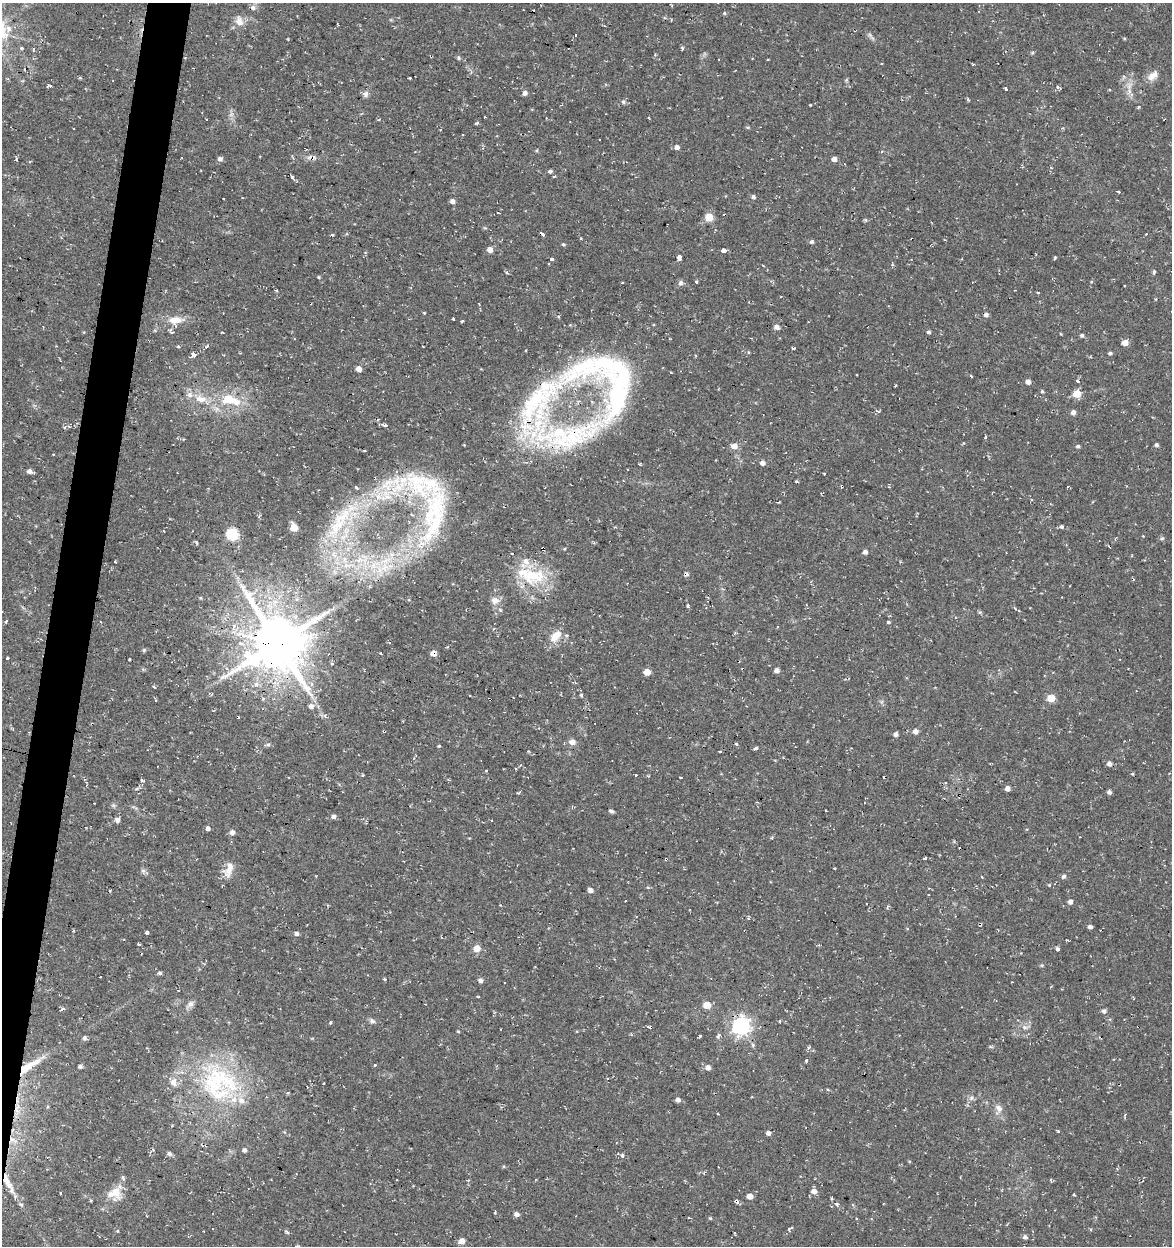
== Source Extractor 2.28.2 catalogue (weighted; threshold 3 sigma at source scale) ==
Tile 7 of 4 x 4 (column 3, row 2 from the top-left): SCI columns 2623-3792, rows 2491-3734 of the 5185 x 4991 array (HDU 1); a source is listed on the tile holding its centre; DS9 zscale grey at full resolution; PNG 1174 x 1248 px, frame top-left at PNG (2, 3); no overlay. Shown black and unused: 3% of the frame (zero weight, under 2 of 3 exposures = <1% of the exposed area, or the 3 px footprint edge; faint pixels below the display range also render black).
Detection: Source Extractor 2.28.2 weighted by HDU 2 'WHT'; one run over the whole footprint, this tile lists its part. Background 0.0282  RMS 0.0038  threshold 0.0172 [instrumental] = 3 sigma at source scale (4.5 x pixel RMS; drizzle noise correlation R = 1.50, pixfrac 1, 0.0396/0.0396 arcsec/px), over >= 5 px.
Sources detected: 277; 1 too faint to see at this stretch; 1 inside a brighter object's white glare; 29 cosmic-ray / hot-pixel residue — not listed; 15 inside a brighter listed object's ellipse — not listed separately; the other 231 listed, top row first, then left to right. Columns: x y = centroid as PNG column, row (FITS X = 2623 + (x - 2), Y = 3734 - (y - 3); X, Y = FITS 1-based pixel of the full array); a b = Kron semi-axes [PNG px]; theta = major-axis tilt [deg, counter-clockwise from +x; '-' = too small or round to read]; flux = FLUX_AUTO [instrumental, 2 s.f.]
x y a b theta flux
253 7 6 5 - 1.4
724 13 5 4 - 0.49
239 21 14 10 -70 3.1
9 28 10 7 -84 2.3
575 35 3 3 - 1.8
22 48 3 3 - 0.83
682 48 6 3 -72 0.45
34 49 3 3 - 0.65
458 58 7 3 -81 0.49
1153 76 16 9 42 3
80 78 4 3 - 0.42
410 78 3 3 - 0.67
49 86 5 3 - 0.7
1057 87 6 4 -88 0.61
1006 89 3 3 - 1.4
1129 91 9 4 -82 1.6
525 93 6 6 - 1.2
365 94 8 7 - 1.3
968 99 4 3 - 0.53
623 102 6 5 - 0.75
1138 107 6 2 57 0.4
485 117 3 2 - 0.35
649 118 3 2 - 0.37
748 127 5 3 - 0.4
599 139 3 3 - 1.5
677 147 4 4 - 1.7
16 159 5 3 - 0.43
220 159 6 6 - 1
834 159 4 4 - 2.1
29 162 3 3 - 0.48
1051 167 3 3 - 0.29
550 171 5 4 - 0.74
292 177 5 4 - 0.56
1118 192 3 3 - 1.1
753 197 5 4 - 0.84
223 199 3 2 - 0.42
452 201 4 4 - 1.6
498 213 3 2 - 0.64
709 217 5 5 - 10
866 220 6 3 -58 0.49
332 234 3 3 - 1.3
542 234 5 3 - 2.6
1146 234 3 2 - 0.3
581 238 4 3 - 0.31
811 241 6 5 - 0.74
563 244 5 4 - 0.53
490 250 5 5 - 2.7
724 250 4 3 - 37
679 258 4 3 - 57
1055 258 4 3 - 0.44
552 259 4 4 - 0.93
1154 272 5 4 - 0.62
507 273 5 3 - 0.43
319 277 5 3 - 0.35
696 282 3 3 - 1.9
681 283 7 6 - 1.2
1124 285 3 3 - 0.84
1038 293 3 3 - 0.97
986 314 5 4 - 1.4
453 319 3 3 - 0.97
175 320 17 10 3 4.8
462 321 3 3 - 0.5
777 327 5 5 - 1.8
173 332 6 3 7 0.64
928 332 4 4 - 0.88
1082 335 5 4 - 0.9
1125 343 5 5 - 3.4
178 346 4 3 - 0.38
207 346 3 3 - 1.5
423 347 3 2 - 0.25
793 348 4 3 - 0.83
748 352 5 3 - 0.36
1110 353 5 4 - 0.81
194 354 4 3 - 3.7
359 369 5 5 - 2.4
971 376 3 2 - 1.4
606 380 109 76 -38 110
1077 381 3 3 - 1.4
1028 382 4 4 - 1.9
1077 394 5 5 - 9.5
200 399 17 8 -13 4.5
228 399 16 12 3 7.4
1073 412 5 5 - 1.5
385 425 3 3 - 1.6
69 427 3 3 - 0.74
985 437 4 3 - 0.51
1156 445 4 4 - 0.8
734 446 6 5 - 3
1078 446 5 4 - 0.67
53 454 3 2 - 0.48
762 463 5 5 - 2
628 469 2 2 - 0.35
29 471 6 4 -21 1.9
394 486 77 35 29 48
1031 499 4 3 - 0.55
436 505 60 30 84 36
294 527 6 5 - 7.1
1061 527 5 4 - 1
163 531 3 2 - 0.39
192 531 3 2 - 0.27
232 534 6 6 - 39
1143 536 2 2 - 0.28
1162 538 6 5 - 0.71
197 542 5 3 - 0.57
543 549 4 3 - 1.5
564 549 3 3 - 0.39
865 552 5 5 - 1.3
359 560 7 4 18 1
532 575 33 25 -12 20
723 589 4 3 - 0.44
200 598 5 3 - 0.37
495 600 10 9 - 2.8
688 606 4 3 - 1.4
980 612 6 5 - 0.51
6 622 3 3 - 1.9
888 622 4 3 - 0.52
493 629 4 3 - 0.26
556 636 21 11 47 5.4
278 643 18 17 - 2000
241 644 6 5 - 1.9
144 650 5 4 - 0.54
381 653 4 2 - 0.27
433 653 6 6 - 2.2
7 658 3 3 - 1.6
332 664 4 3 - 1.1
777 670 4 4 - 1.8
647 672 5 4 - 5.5
256 684 8 7 - 1.8
581 695 5 4 - 0.67
1051 698 5 5 - 9.7
263 699 3 3 - 1
490 699 3 2 - 0.55
311 706 7 6 - 1.8
325 716 6 5 - 0.9
12 728 5 3 - 0.38
384 731 3 3 - 0.52
915 731 5 5 - 2.3
896 734 4 4 - 1.4
572 742 8 7 - 2.2
268 744 7 4 26 0.75
736 744 3 3 - 1.3
439 746 4 4 - 0.39
756 748 4 3 - 2.2
720 751 3 3 - 1.1
1109 764 5 5 - 1.7
516 769 3 2 - 0.46
486 770 3 3 - 0.94
1132 774 4 4 - 0.38
636 775 3 3 - 0.64
680 778 3 2 - 0.46
142 780 4 2 - 0.5
1007 788 4 4 - 2.2
1109 792 4 4 - 1.2
94 803 2 2 - 0.25
611 811 5 4 - 0.82
333 817 6 5 - 1
117 820 5 4 - 1.7
208 828 5 5 - 1.2
232 832 6 5 - 1.5
666 859 3 3 - 0.5
924 859 3 3 - 1.7
403 861 2 2 - 0.31
229 869 23 10 70 4.2
143 871 6 6 - 0.91
1064 876 5 5 - 1.1
982 877 3 2 - 0.29
1049 885 5 4 - 0.42
590 890 4 4 - 2
1070 902 5 5 - 1.2
748 919 4 3 - 0.66
1090 927 4 3 - 1.5
147 932 3 3 - 9.8
296 934 6 5 - 1.1
123 940 3 3 - 0.39
140 944 3 3 - 1.2
477 948 5 5 - 5.2
1057 949 3 3 - 2.2
159 973 5 4 - 0.81
100 977 2 2 - 0.35
385 979 3 3 - 0.75
480 980 5 5 - 1.2
478 996 4 2 - 0.32
191 1004 9 7 23 1.6
707 1005 5 5 - 6.8
63 1008 6 5 - 0.74
1104 1011 6 5 - 0.98
372 1021 7 7 - 1.1
331 1022 3 3 - 1.2
779 1022 4 3 - 0.5
741 1026 7 7 - 150
1025 1027 8 6 -20 1.2
458 1031 4 3 - 0.37
719 1035 6 4 54 0.97
84 1038 5 5 - 0.96
806 1060 5 3 - 0.48
375 1065 3 3 - 1.1
80 1066 4 4 - 0.96
26 1068 32 9 36 9
708 1068 6 6 - 1.6
216 1082 54 45 34 52
828 1090 6 3 -20 0.37
287 1093 4 3 - 0.63
752 1097 3 2 - 0.29
971 1098 7 6 - 1
678 1100 4 4 - 1.7
999 1108 11 8 -52 2.2
718 1114 3 2 - 0.63
1058 1131 3 3 - 0.65
768 1133 4 4 - 1.7
244 1150 4 4 - 1.3
169 1154 6 5 - 1.1
622 1156 4 4 - 1.6
7 1181 26 7 -65 5.3
814 1191 6 6 - 2.2
61 1193 3 3 - 1.6
115 1193 21 17 23 6.6
1074 1195 3 2 - 0.38
750 1196 4 4 - 3.7
832 1199 3 3 - 0.58
91 1200 4 3 - 0.39
884 1203 2 2 - 0.27
21 1204 6 4 -43 0.63
837 1204 5 4 - 1.5
495 1212 4 3 - 0.99
516 1214 5 5 - 1.5
790 1229 8 4 39 0.77
1090 1229 3 3 - 0.55
287 1232 8 4 -35 0.55
1025 1237 5 5 - 1
462 1241 5 4 - 3.4
298 1246 5 4 - 0.49
Overlapping masked pixels (flux is a lower limit): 13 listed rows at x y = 542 234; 606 380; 436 505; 543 549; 532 575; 278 643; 490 699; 384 731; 666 859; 741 1026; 26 1068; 216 1082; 7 1181
Isophote crosses this tile's border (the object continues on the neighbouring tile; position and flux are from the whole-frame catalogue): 1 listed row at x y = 298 1246
Unlisted compact peaks at least as high as the median listed source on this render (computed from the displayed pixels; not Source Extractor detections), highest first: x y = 700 1036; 1042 391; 810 105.